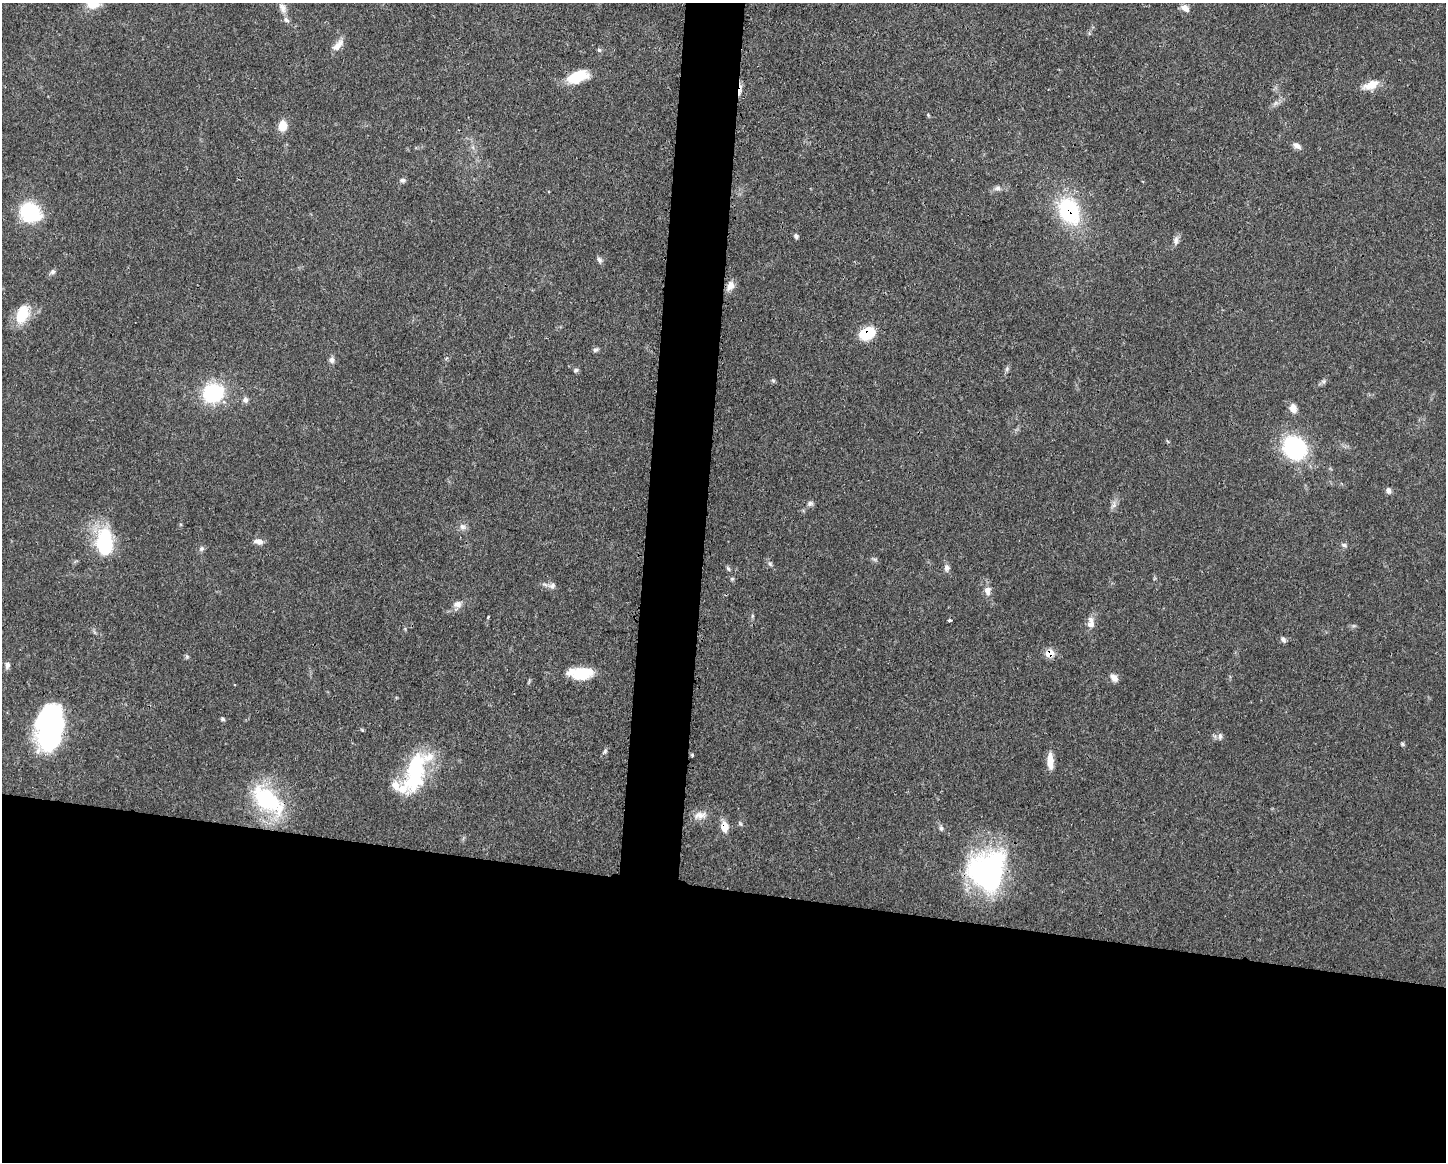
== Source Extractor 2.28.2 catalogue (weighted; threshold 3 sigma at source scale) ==
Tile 11 of 3 x 4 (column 2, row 4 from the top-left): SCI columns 1563-3006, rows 4-1163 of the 4681 x 4647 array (HDU 1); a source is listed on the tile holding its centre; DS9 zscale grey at full resolution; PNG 1448 x 1164 px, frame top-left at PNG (2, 3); no overlay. Shown black and unused: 27% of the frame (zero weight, under 3 of 4 exposures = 1% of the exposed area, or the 3 px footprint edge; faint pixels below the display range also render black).
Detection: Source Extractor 2.28.2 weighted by HDU 2 'WHT'; one run over the whole footprint, this tile lists its part. Background 0.0597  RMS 0.0031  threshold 0.0141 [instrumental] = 3 sigma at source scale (4.5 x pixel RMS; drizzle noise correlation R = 1.50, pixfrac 1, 0.05/0.05 arcsec/px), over >= 5 px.
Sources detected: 71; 1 cosmic-ray / hot-pixel residue — not listed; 4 inside a brighter listed object's ellipse — not listed separately; the other 66 listed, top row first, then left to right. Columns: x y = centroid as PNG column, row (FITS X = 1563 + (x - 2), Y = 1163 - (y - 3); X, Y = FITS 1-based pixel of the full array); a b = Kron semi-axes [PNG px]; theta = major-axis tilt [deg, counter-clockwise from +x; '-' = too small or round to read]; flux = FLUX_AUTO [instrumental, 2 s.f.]
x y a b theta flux
283 8 15 8 -64 2
1185 8 10 7 -38 2.2
338 45 18 8 47 2.8
599 50 6 5 - 0.58
577 77 23 12 20 10
1371 85 20 10 21 4.3
1276 103 7 6 - 0.9
283 126 11 9 81 4.2
1297 145 11 7 -32 1.5
403 180 8 6 1 0.83
997 188 10 7 13 1.2
1069 211 23 17 -65 30
30 212 21 18 -35 21
796 236 6 5 - 0.68
1176 240 12 7 84 1.3
599 260 8 6 -69 0.93
53 272 7 6 - 0.82
730 286 12 9 68 2.4
22 314 24 14 67 8.1
867 333 14 10 23 12
596 350 8 5 28 0.71
332 360 9 7 -90 1.1
1007 369 7 4 88 0.61
576 370 7 5 16 0.6
773 380 6 4 -19 0.44
213 393 21 19 24 21
245 400 8 7 - 1
1293 408 10 7 -74 2.6
1295 448 25 22 -45 32
1388 490 7 6 - 1.2
810 503 8 6 12 0.94
1114 505 11 7 65 1.4
462 527 9 7 -37 1.3
105 542 25 15 -86 25
259 542 13 7 -11 1.6
1344 545 9 5 -20 0.73
201 549 7 7 - 0.77
770 564 7 4 -1 0.54
947 568 9 7 88 1.3
728 569 8 5 -62 0.56
552 586 11 7 18 1.3
987 591 12 9 -84 2.1
457 604 11 8 6 1.9
752 616 6 4 72 0.42
488 617 3 2 - 0.53
950 620 3 3 - 0.77
1091 623 15 8 -89 2.7
1283 640 8 6 -49 0.88
1050 653 7 6 - 5.8
187 657 7 4 -19 0.48
7 665 9 6 87 1.1
581 673 26 12 0 11
1114 678 11 7 -51 1.8
223 719 5 4 - 0.56
50 727 39 21 82 71
1220 736 9 5 -90 0.92
1402 744 5 5 - 0.45
605 751 7 5 68 0.62
692 755 4 3 - 0.42
1050 761 20 7 -88 3.9
415 772 54 22 78 25
267 800 49 25 -41 28
700 815 18 10 5 2.8
724 827 11 8 -89 3.9
941 828 7 5 -89 0.71
987 870 43 38 62 61
Overlapping masked pixels (flux is a lower limit): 4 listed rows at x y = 1069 211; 867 333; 1050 653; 724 827